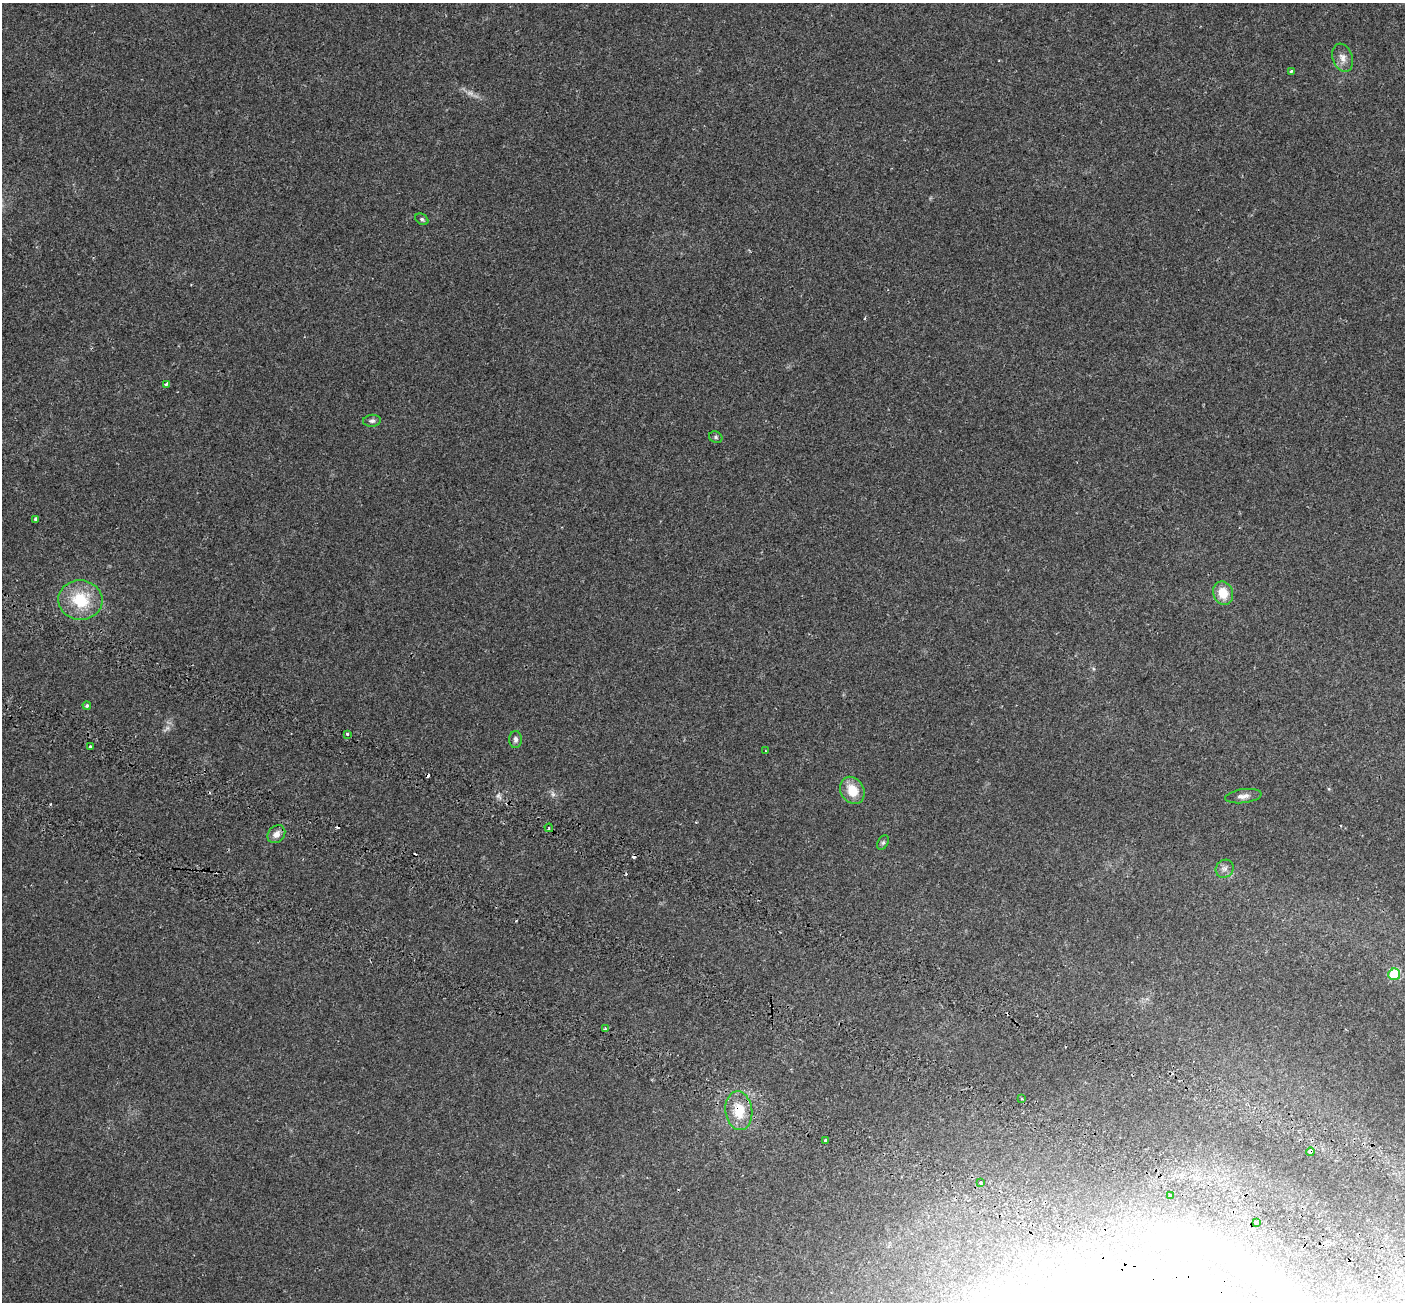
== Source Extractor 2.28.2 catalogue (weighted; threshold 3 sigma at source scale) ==
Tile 6 of 4 x 4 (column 2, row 2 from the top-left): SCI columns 1863-3265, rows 3272-4571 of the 6198 x 6388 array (HDU 1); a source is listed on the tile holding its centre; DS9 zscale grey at full resolution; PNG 1407 x 1304 px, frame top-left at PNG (2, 3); each listed source drawn as its Kron ellipse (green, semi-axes under 4 px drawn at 4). Shown black and unused: <1% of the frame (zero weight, under 2 of 3 exposures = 8% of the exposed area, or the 3 px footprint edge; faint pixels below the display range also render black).
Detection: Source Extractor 2.28.2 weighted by HDU 2 'WHT'; one run over the whole footprint, this tile lists its part. Background 0.0576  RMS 0.0048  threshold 0.0215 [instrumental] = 3 sigma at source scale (4.5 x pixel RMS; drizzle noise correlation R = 1.50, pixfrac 1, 0.0396/0.0396 arcsec/px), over >= 5 px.
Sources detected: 38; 3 too faint to see at this stretch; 1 inside a brighter object's white glare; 5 cosmic-ray / hot-pixel residue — neither listed nor drawn; the other 29 listed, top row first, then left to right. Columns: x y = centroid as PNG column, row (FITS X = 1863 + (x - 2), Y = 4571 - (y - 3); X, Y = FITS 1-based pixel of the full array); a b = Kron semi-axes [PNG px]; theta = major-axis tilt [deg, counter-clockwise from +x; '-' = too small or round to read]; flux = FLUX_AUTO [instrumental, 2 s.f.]
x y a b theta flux
1343 58 14 10 -70 3.2
1291 71 3 3 - 0.56
422 219 7 5 -36 0.89
166 384 4 3 - 4
372 421 9 6 6 1.1
716 437 7 5 -23 0.85
35 519 4 3 - 0.67
1223 593 12 10 -71 7.8
80 600 22 20 -5 19
87 706 4 4 - 0.7
347 734 3 3 - 1.3
516 739 8 6 -89 1.3
90 747 3 3 - 0.93
766 751 3 3 - 0.35
852 790 14 11 -58 8.8
1243 796 18 7 7 2.7
549 828 4 3 - 0.51
276 834 10 8 45 2.8
883 843 7 5 63 0.85
1225 869 9 8 - 1.9
1394 974 6 6 - 26
605 1029 3 3 - 0.58
1022 1099 3 3 - 1.1
739 1111 19 13 -83 10
825 1141 3 3 - 1.4
1310 1152 4 4 - 7.9
981 1182 3 3 - 1.2
1170 1196 4 3 - 1.4
1256 1222 3 3 - 1.5
Overlapping masked pixels (flux is a lower limit): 2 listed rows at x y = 739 1111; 1310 1152